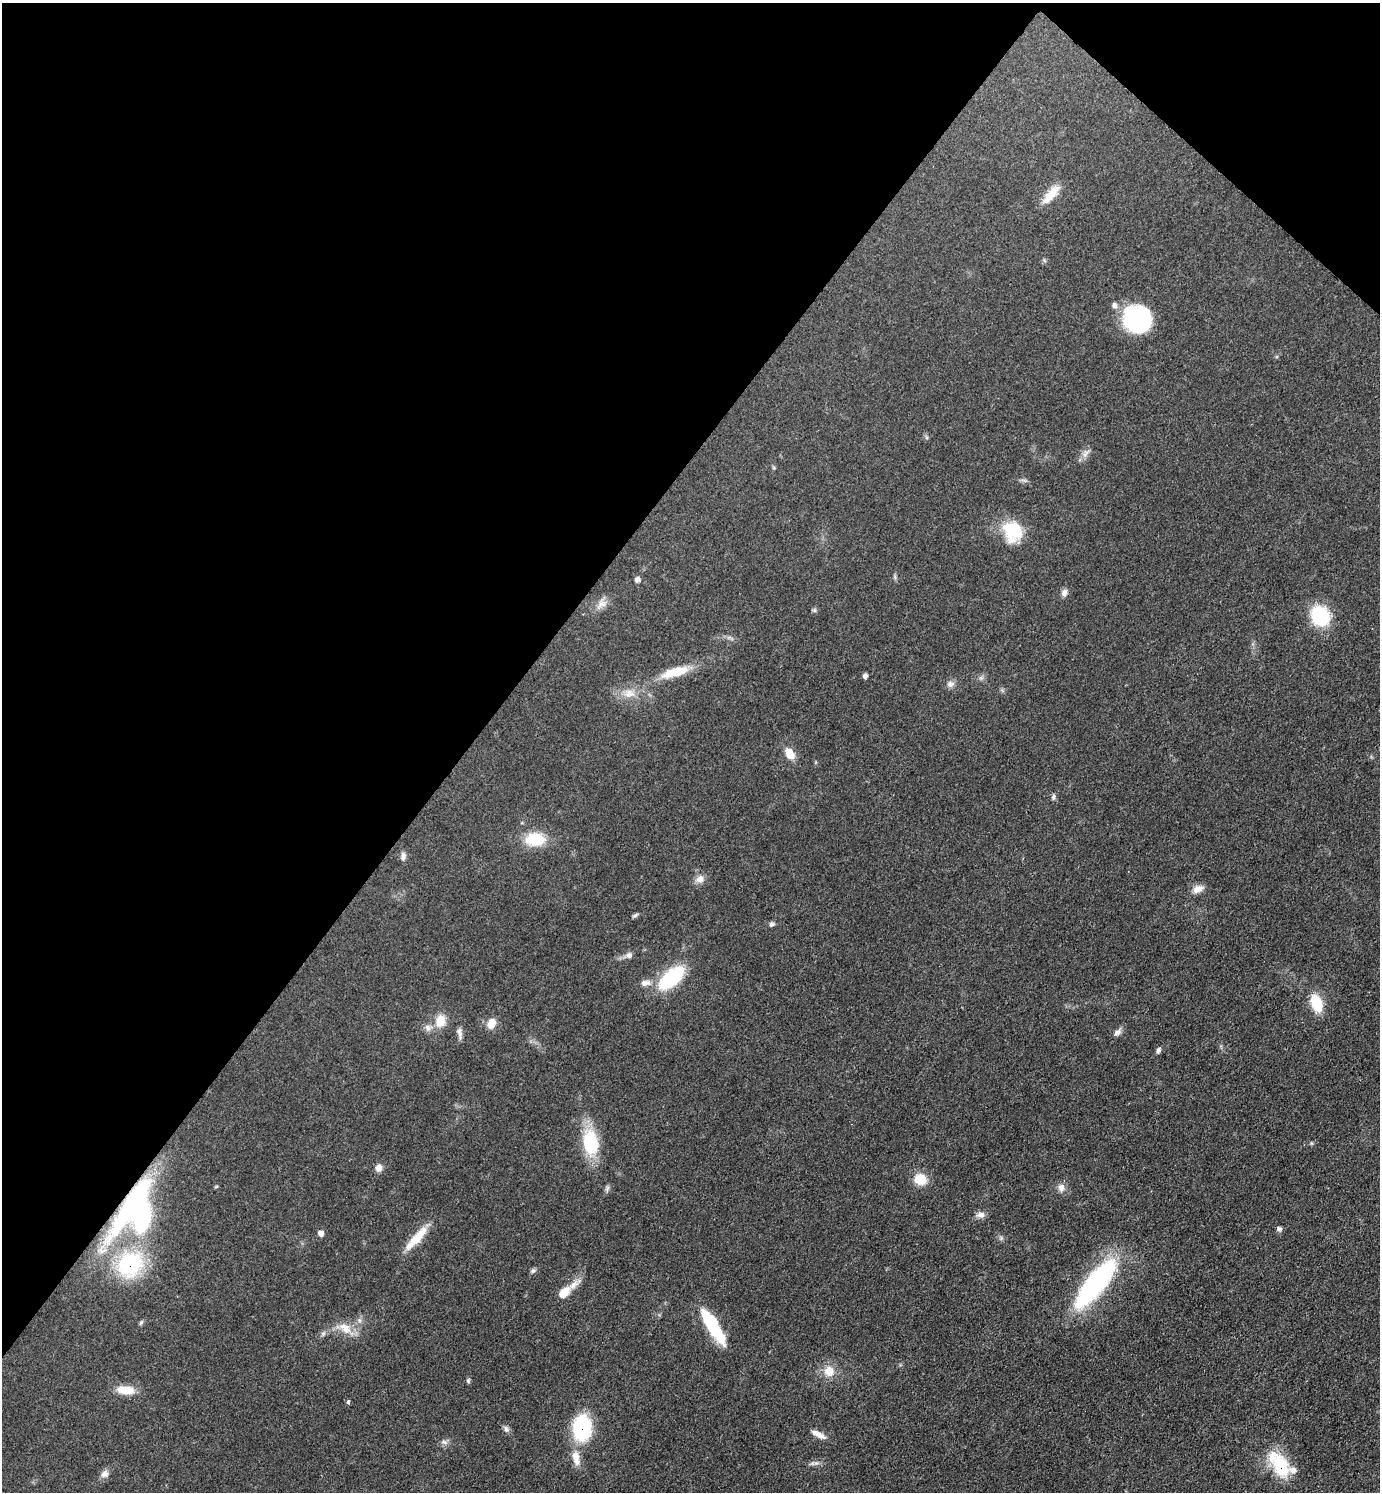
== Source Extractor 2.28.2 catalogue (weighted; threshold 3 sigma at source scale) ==
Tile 2 of 4 x 4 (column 2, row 1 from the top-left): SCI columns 1676-3053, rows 4471-5960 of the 5965 x 5962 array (HDU 1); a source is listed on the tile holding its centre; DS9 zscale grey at full resolution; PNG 1382 x 1494 px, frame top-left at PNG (2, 3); no overlay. Shown black and unused: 37% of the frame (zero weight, under 3 of 4 exposures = <1% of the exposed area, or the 3 px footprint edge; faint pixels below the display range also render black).
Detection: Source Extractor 2.28.2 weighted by HDU 2 'WHT'; one run over the whole footprint, this tile lists its part. Background 0.0772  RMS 0.0065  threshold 0.0295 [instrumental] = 3 sigma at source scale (4.5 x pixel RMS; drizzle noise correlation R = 1.50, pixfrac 1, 0.05/0.05 arcsec/px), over >= 5 px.
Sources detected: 62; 2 inside a brighter object's white glare — not listed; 2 inside a brighter listed object's ellipse — not listed separately; the other 58 listed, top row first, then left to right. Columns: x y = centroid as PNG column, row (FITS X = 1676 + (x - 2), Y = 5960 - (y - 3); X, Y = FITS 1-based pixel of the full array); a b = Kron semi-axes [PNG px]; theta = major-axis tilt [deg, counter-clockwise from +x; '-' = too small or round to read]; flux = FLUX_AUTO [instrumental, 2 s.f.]
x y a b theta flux
1051 194 28 10 51 9.7
1114 305 8 7 - 2.2
1138 319 27 24 -32 70
1085 454 13 5 49 2.8
1013 531 25 22 -65 25
637 579 7 6 - 2
1064 593 10 7 66 2.6
601 604 14 8 51 4.6
1320 616 18 15 -60 41
675 672 35 11 15 17
865 676 5 4 - 2.6
951 684 10 8 1 2.9
629 693 16 11 1 7.5
790 754 15 10 -57 7.2
1053 797 8 4 77 1.3
535 839 21 13 0 22
403 856 11 6 83 2.4
700 879 11 10 - 4.2
1198 889 14 9 20 5
635 915 9 4 30 1.2
772 924 7 6 - 1.6
629 955 8 8 - 2.5
671 978 27 14 41 46
645 983 14 8 7 4.2
1316 1003 18 11 -70 19
440 1021 15 12 74 9.6
491 1023 13 9 67 6.4
428 1028 9 7 -59 2.7
459 1033 15 6 -80 2.8
1117 1033 12 7 41 2.6
1158 1050 8 5 71 1.5
591 1143 25 16 -79 37
379 1168 9 8 - 3.5
920 1179 12 11 - 13
1061 1188 11 9 82 3.5
135 1201 88 17 56 72
980 1215 11 7 4 3.3
1279 1229 7 5 15 1.6
321 1233 6 6 - 3.3
416 1238 40 9 48 14
130 1264 29 24 46 60
533 1271 7 5 41 1.4
1095 1284 61 19 51 100
564 1292 17 10 45 8.6
141 1322 7 4 58 1
713 1325 36 11 -59 41
345 1328 21 12 -41 9.3
829 1371 14 13 - 8.6
468 1381 7 5 -71 0.97
125 1390 21 10 -4 11
348 1402 4 3 - 3.4
582 1428 20 15 87 59
506 1429 10 6 -67 2
818 1434 20 6 -27 4.4
444 1442 8 4 -43 1.5
576 1458 21 10 -81 8
1280 1465 32 16 -57 33
105 1474 11 9 43 3.3
Overlapping masked pixels (flux is a lower limit): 4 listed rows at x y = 135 1201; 130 1264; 582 1428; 1280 1465